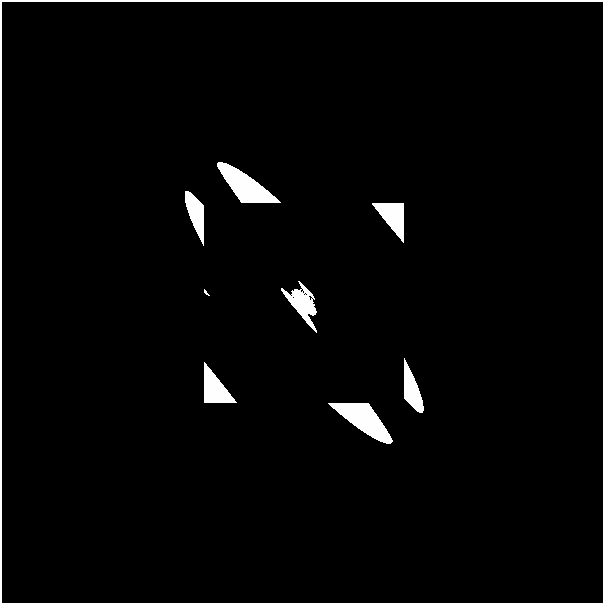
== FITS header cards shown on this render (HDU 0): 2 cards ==
NAXIS1  =                  601
NAXIS2  =                  601

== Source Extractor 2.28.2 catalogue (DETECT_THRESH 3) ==
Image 601 x 601 px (HDU 0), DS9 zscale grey, 1 PNG px = 1 image px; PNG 605 x 605 px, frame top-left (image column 1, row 601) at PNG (2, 2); no overlay
Background 0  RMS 6.1e-29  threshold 1.83e-28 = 3 sigma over >= 5 px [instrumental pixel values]
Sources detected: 13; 10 with non-positive FLUX_AUTO (blend fragments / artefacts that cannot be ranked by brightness) are not listed; the other 3 listed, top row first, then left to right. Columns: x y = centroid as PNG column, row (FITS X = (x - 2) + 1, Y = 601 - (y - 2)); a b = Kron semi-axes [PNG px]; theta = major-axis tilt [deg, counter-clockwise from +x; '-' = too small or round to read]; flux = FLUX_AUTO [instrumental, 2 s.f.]
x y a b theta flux
304 302 23 9 -50 1.5e+01
13 591 27 26 - 5.4e-15
510 591 48 27 0 3.2e-13
At the frame edge (FLAGS 8, measured only in part): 2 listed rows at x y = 13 591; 510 591
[10 non-positive-flux detections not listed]